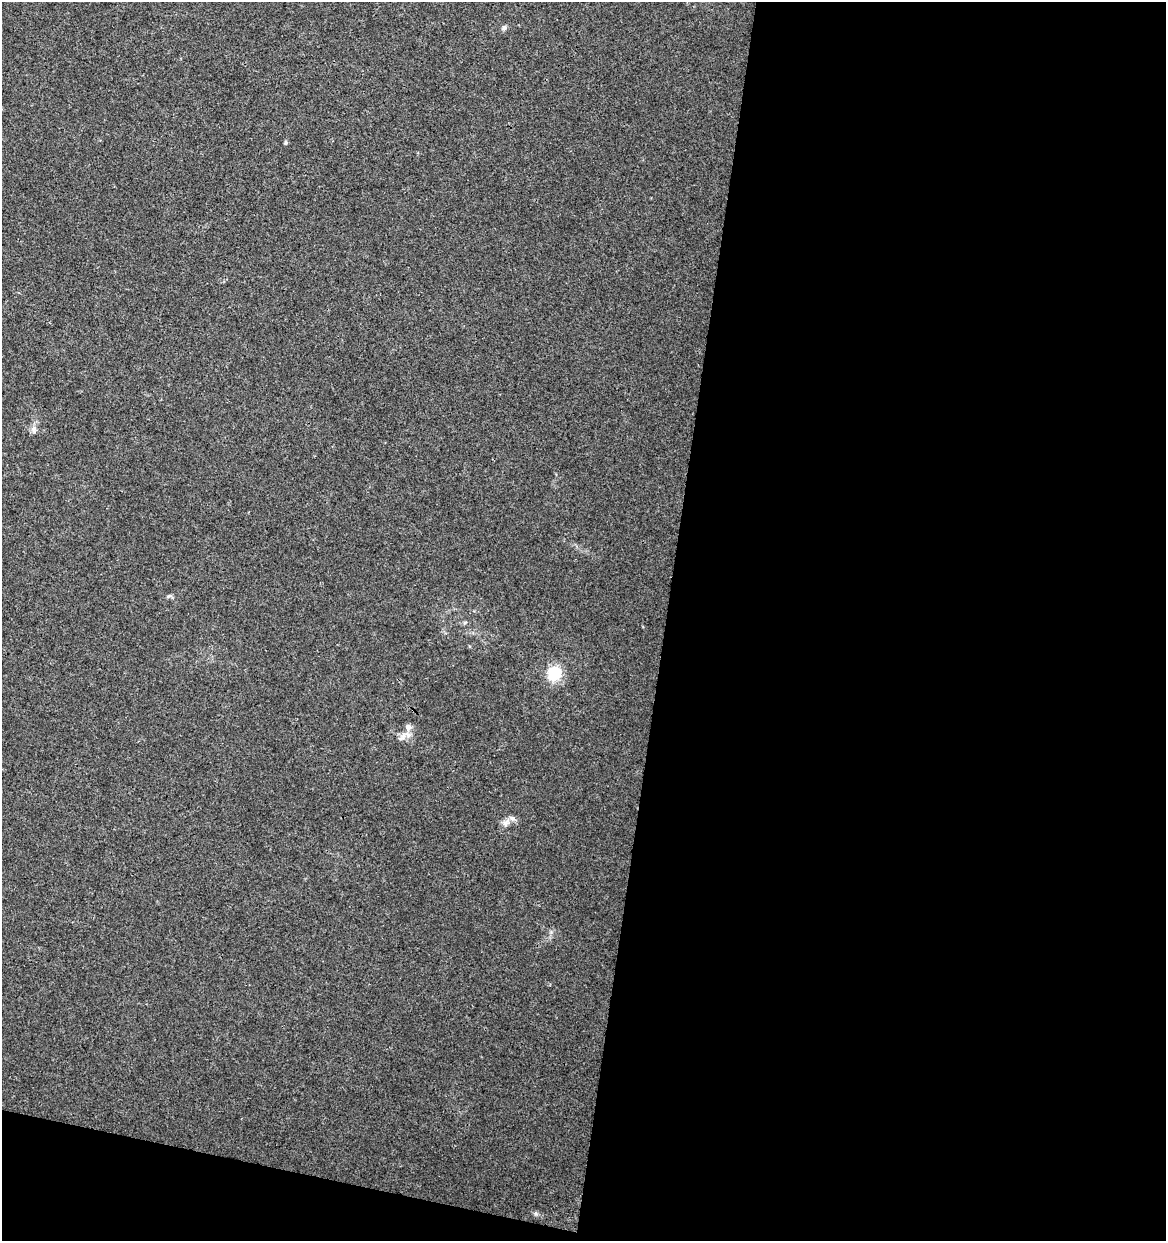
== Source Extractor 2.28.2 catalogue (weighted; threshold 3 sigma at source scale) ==
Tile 16 of 4 x 4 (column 4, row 4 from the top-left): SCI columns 3713-4876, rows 6-1244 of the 5159 x 4962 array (HDU 1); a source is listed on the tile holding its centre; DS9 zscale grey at full resolution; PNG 1168 x 1243 px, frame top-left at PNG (2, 2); no overlay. Shown black and unused: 46% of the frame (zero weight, under 3 of 4 exposures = <1% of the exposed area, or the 3 px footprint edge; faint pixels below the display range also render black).
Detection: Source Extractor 2.28.2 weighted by HDU 2 'WHT'; one run over the whole footprint, this tile lists its part. Background 0.00577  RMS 0.0027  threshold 0.0121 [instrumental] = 3 sigma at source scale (4.5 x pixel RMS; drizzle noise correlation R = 1.50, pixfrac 1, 0.0396/0.0396 arcsec/px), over >= 5 px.
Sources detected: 11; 1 inside a brighter listed object's ellipse — not listed separately; the other 10 listed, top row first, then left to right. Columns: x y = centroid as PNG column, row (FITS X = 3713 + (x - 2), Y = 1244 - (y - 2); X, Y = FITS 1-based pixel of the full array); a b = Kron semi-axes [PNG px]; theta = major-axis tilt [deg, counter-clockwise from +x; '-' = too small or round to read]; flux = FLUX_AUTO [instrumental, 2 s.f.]
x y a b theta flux
504 28 7 6 - 0.71
286 143 6 5 - 0.41
34 429 12 7 83 1.2
169 596 7 4 35 0.44
465 622 6 4 20 0.41
554 673 6 6 - 49
408 727 8 8 - 1.5
402 737 15 5 45 1.3
506 823 12 8 32 1.6
536 1214 7 5 -77 0.53